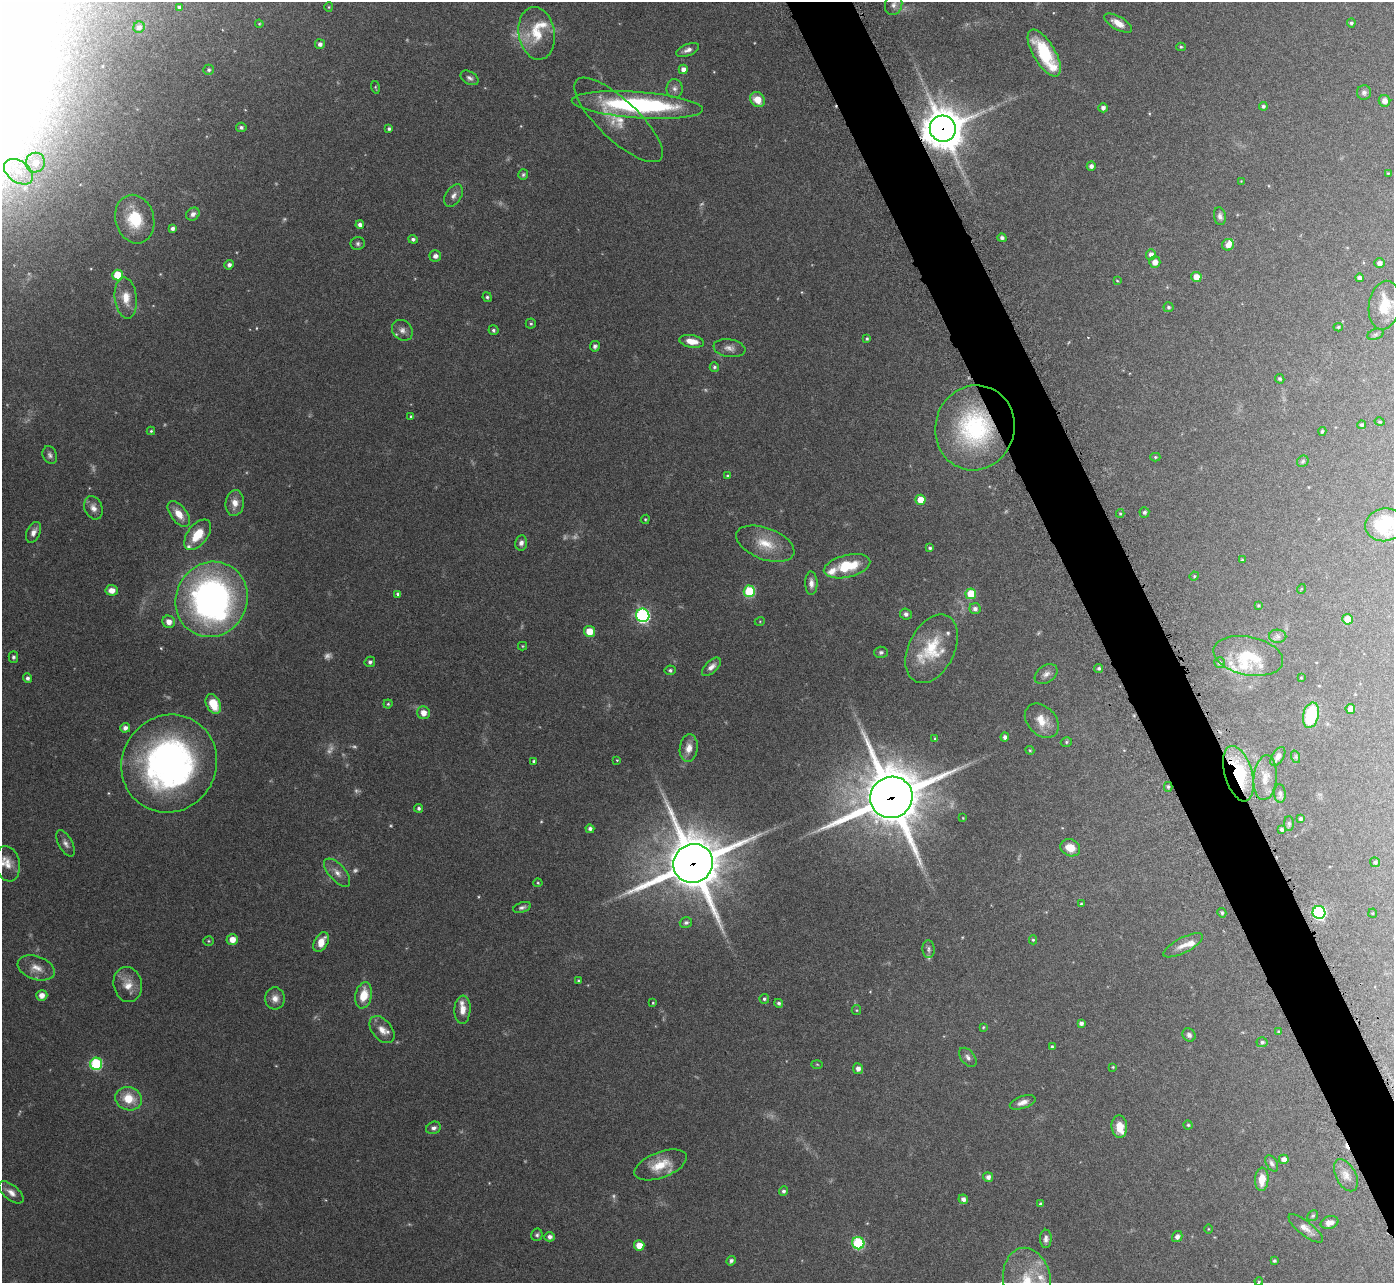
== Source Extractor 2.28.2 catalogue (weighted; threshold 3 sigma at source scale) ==
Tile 6 of 4 x 4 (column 2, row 2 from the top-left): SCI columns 1437-2828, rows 2752-4032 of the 5657 x 5637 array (HDU 1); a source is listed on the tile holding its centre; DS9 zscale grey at full resolution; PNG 1396 x 1285 px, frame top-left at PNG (2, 2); each listed source drawn as its Kron ellipse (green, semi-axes under 4 px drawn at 4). Shown black and unused: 4% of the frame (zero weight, under 4 of 7 exposures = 4% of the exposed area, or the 3 px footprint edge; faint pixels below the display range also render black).
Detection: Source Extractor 2.28.2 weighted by HDU 2 'WHT'; one run over the whole footprint, this tile lists its part. Background 0.0744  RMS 0.0036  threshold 0.0149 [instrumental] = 3 sigma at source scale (4.09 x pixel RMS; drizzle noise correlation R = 1.36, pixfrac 0.8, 0.05/0.05 arcsec/px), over >= 5 px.
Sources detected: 267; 24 too faint to see at this stretch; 1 inside a brighter object's white glare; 1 cosmic-ray / hot-pixel residue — neither listed nor drawn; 20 inside a brighter listed object's ellipse — not listed separately; the other 221 listed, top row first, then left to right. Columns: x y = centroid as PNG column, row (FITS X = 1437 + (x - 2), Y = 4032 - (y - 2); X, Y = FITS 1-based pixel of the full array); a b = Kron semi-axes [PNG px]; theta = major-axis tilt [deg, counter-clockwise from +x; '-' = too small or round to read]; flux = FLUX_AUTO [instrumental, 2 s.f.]
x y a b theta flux
894 5 10 8 67 1.4
179 7 4 3 - 0.6
329 7 5 4 - 0.34
1118 23 15 6 -30 3.5
1351 23 4 4 - 0.68
259 24 4 3 - 0.34
139 27 6 5 - 1.2
537 33 26 18 -81 10
320 44 5 4 - 1.2
1181 47 5 4 - 0.48
688 50 12 6 22 1.6
1044 53 26 11 -59 16
683 69 4 4 - 1.9
209 70 5 5 - 0.65
470 78 9 6 -30 1.1
375 87 6 3 -76 0.41
675 89 9 8 - 1.4
1364 93 7 7 - 1.1
758 100 8 6 -47 4.4
1384 101 6 5 - 1.9
637 105 66 13 -4 53
1263 106 4 4 - 0.71
1103 108 4 4 - 1.3
618 120 58 20 -43 11
241 127 5 4 - 0.75
389 129 3 3 - 0.64
943 129 13 13 - 1100
35 163 10 9 - 4.9
1091 166 4 4 - 1.3
18 172 16 10 -36 5.6
1388 173 4 3 - 0.33
523 175 5 5 - 0.58
1241 181 4 4 - 0.26
454 195 12 8 57 1.7
193 214 7 6 - 1.4
1220 216 9 6 -80 1.2
135 219 24 19 -75 13
360 225 4 4 - 1.5
172 228 4 4 - 1
1002 238 4 4 - 1
413 239 5 4 - 0.84
358 243 7 6 - 0.83
1228 245 6 6 - 2.5
1151 254 5 5 - 1.6
435 256 6 5 - 1.4
1155 262 5 5 - 2.2
1379 263 5 5 - 1.5
229 265 5 4 - 1.1
118 275 5 5 - 10
1196 277 5 5 - 3.8
1359 278 4 4 - 1.1
1117 281 3 3 - 0.28
487 297 5 4 - 0.64
126 298 20 11 -83 4.8
1384 305 24 15 80 8.6
1168 307 5 5 - 0.65
531 324 5 5 - 0.52
1338 327 4 4 - 0.45
402 330 11 9 -46 1.9
493 330 5 5 - 0.67
1375 334 8 5 19 0.73
867 339 4 4 - 0.55
692 341 13 6 -10 3.8
595 346 5 5 - 1.1
729 348 16 9 -9 2.1
714 367 4 4 - 0.59
1280 379 5 4 - 0.58
411 416 4 3 - 0.46
1379 422 5 4 - 0.42
1362 425 4 4 - 0.84
975 428 43 39 73 44
151 431 4 4 - 0.43
1322 431 4 4 - 0.59
50 455 9 7 -65 1.1
1155 457 5 4 - 0.41
1303 461 6 5 - 0.58
727 476 4 4 - 0.46
920 500 5 5 - 5
235 503 13 9 85 3.2
93 508 12 8 -68 2.3
1144 512 5 5 - 0.8
1120 513 4 4 - 0.41
179 514 15 8 -53 4.6
645 519 5 4 - 0.4
1385 525 20 16 9 16
33 532 11 6 66 1.9
198 535 18 10 52 8.1
521 543 8 6 80 1.4
765 544 30 15 -20 8.3
930 548 4 3 - 0.61
1242 560 3 3 - 0.41
847 566 24 11 13 13
1194 576 5 4 - 0.36
811 583 11 6 -88 1.9
1301 589 5 3 - 0.25
112 590 6 5 - 2.7
749 591 6 5 - 22
398 594 4 4 - 1
971 594 5 5 - 10
211 599 38 35 62 140
1258 605 3 2 - 0.31
975 609 5 5 - 1.3
906 614 6 5 - 0.92
643 615 7 6 - 69
1347 619 5 5 - 5.3
760 621 5 3 - 0.27
169 622 6 6 - 2.6
589 631 5 5 - 5.5
1278 636 9 6 -2 1.1
522 646 4 4 - 0.35
932 649 36 23 63 15
881 652 7 6 - 0.81
1248 656 35 19 -12 14
13 657 5 5 - 0.63
370 662 5 5 - 0.94
1220 663 5 5 - 0.81
711 667 11 6 42 1.8
1099 668 4 4 - 0.69
670 670 5 5 - 0.71
1046 674 12 8 35 1.9
27 678 5 4 - 1
1301 678 3 3 - 0.24
213 704 10 7 -64 7.8
388 704 4 4 - 0.44
1350 709 5 5 - 2.4
423 713 6 6 - 2.9
1311 715 13 7 77 19
1042 721 19 14 -45 5.7
125 728 5 5 - 1.6
1005 737 4 4 - 1.1
935 738 4 4 - 0.34
1066 742 6 4 16 0.49
689 748 14 9 83 3.1
1030 750 4 4 - 0.36
1278 756 10 6 57 1.7
1296 757 6 4 -72 0.55
617 760 3 3 - 0.29
534 761 4 3 - 0.47
169 764 50 47 56 130
1238 774 28 13 -74 24
1265 778 22 11 85 4.3
1168 787 5 4 - 0.52
1280 793 9 5 -85 1.2
891 797 21 20 - 2300
419 808 4 4 - 0.8
963 818 4 3 - 0.23
1300 819 4 3 - 0.8
1289 824 7 5 -89 0.65
590 829 4 4 - 0.99
1282 829 4 3 - 0.82
66 843 14 6 -62 1.6
1070 848 10 8 -28 4.6
1375 862 5 4 - 0.59
693 863 20 19 - 2100
7 864 18 12 -79 3.8
337 873 17 8 -48 2.6
538 883 4 4 - 0.38
1081 904 4 4 - 0.42
522 907 9 5 17 0.97
1319 912 6 6 - 58
1222 913 5 4 - 0.6
1373 913 4 4 - 0.33
686 923 6 5 - 0.74
232 939 6 5 - 3.3
1033 940 4 4 - 0.46
208 941 5 4 - 0.41
321 942 11 6 64 4.5
1183 945 22 7 27 3
929 949 9 6 -86 0.87
36 968 19 11 -19 4
578 980 3 2 - 0.31
128 985 18 14 -77 4.8
42 995 6 5 - 2.1
364 995 13 8 79 7.1
275 998 11 10 - 2.6
764 999 5 4 - 0.64
653 1003 3 3 - 0.29
779 1003 4 4 - 0.75
462 1010 14 8 86 3.2
856 1010 5 4 - 0.35
1081 1023 4 4 - 1.2
983 1027 4 3 - 0.34
382 1030 15 10 -50 3.1
1279 1032 4 3 - 0.54
1189 1035 7 6 - 1.1
1262 1042 5 5 - 0.67
1052 1047 4 4 - 0.51
968 1057 11 7 -51 1.4
96 1064 6 6 - 32
817 1064 6 4 -2 0.36
1113 1067 4 4 - 0.34
858 1069 5 5 - 1.6
129 1099 13 11 -17 7.4
1023 1102 13 6 19 2.1
1188 1125 4 4 - 0.49
1119 1126 11 8 -86 4.8
433 1128 8 6 22 1.1
1284 1159 5 4 - 2
1272 1163 9 5 -60 1
661 1165 27 13 21 8.1
1346 1175 17 10 -62 3.1
988 1177 5 5 - 1.3
1262 1179 12 6 87 4.6
783 1191 5 4 - 0.85
11 1192 15 7 -39 2.2
963 1199 5 4 - 1.6
1040 1204 4 3 - 0.64
1313 1216 6 5 - 0.53
1330 1223 9 6 16 1.9
1306 1228 21 7 -38 2.8
1208 1229 5 3 - 0.28
537 1235 6 5 - 0.7
550 1237 5 4 - 1.2
1177 1237 6 5 - 1.4
1046 1239 9 6 88 1.4
858 1243 6 6 - 31
639 1245 5 5 - 5.2
731 1261 5 4 - 0.93
1274 1261 4 4 - 0.59
1027 1281 33 23 -80 18
1259 1281 4 4 - 0.36
Overlapping masked pixels (flux is a lower limit): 5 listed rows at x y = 943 129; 975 428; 1238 774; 891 797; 693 863
Isophote crosses this tile's border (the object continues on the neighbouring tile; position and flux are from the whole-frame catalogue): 3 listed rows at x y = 1384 305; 1385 525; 1027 1281